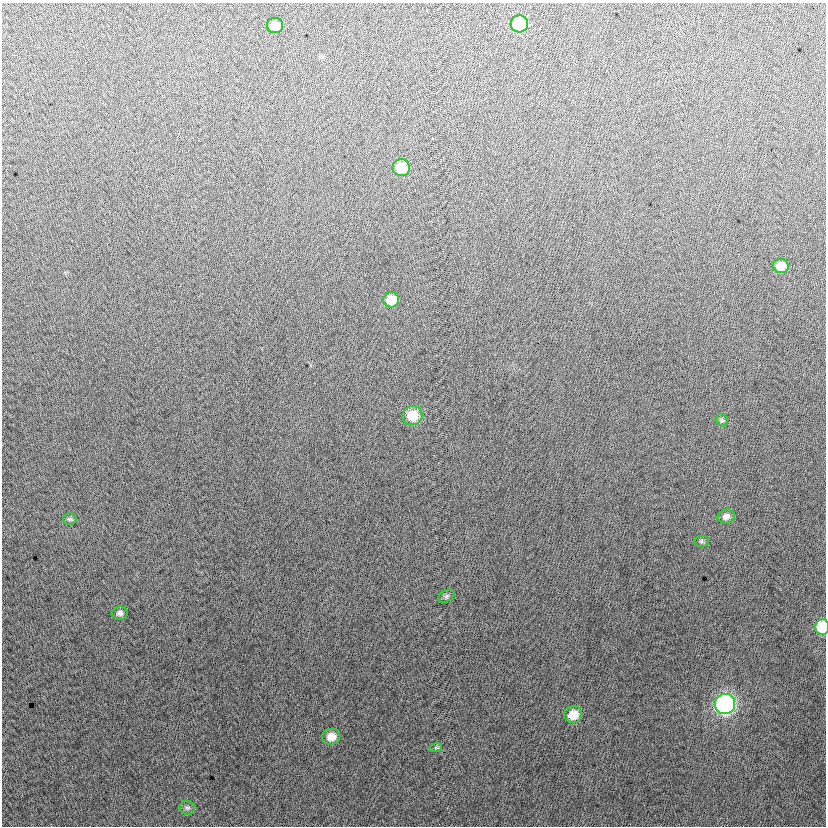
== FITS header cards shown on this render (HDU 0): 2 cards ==
NAXIS1  =                  824
NAXIS2  =                  824

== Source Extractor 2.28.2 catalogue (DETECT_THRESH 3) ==
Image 824 x 824 px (HDU 0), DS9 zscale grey, 1 PNG px = 1 image px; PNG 828 x 828 px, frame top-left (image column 1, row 824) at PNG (2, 3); each listed source drawn as its Kron ellipse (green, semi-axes under 4 px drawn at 4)
Background 3.61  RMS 13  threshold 38.2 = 3 sigma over >= 5 px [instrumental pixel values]
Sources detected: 18; all 18 listed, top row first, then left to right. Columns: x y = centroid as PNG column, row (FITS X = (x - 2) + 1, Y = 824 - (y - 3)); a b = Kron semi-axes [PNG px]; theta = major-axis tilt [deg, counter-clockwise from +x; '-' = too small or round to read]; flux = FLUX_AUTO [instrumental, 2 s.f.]
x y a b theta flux
519 24 9 8 - 51000
275 25 8 7 - 11000
401 168 9 8 - 23000
781 266 8 7 - 11000
391 300 8 7 - 17000
412 416 10 9 - 19000
722 420 7 5 -44 1600
726 516 8 7 - 4600
69 519 7 6 - 1800
701 541 7 5 0 1800
446 596 9 5 27 2000
120 613 8 6 8 3200
822 627 8 7 - 40000
725 704 10 10 - 240000
573 715 9 8 - 16000
331 737 9 8 - 11000
436 747 6 4 19 1100
187 808 7 7 - 2200
At the frame edge (FLAGS 8, measured only in part): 1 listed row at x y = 822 627